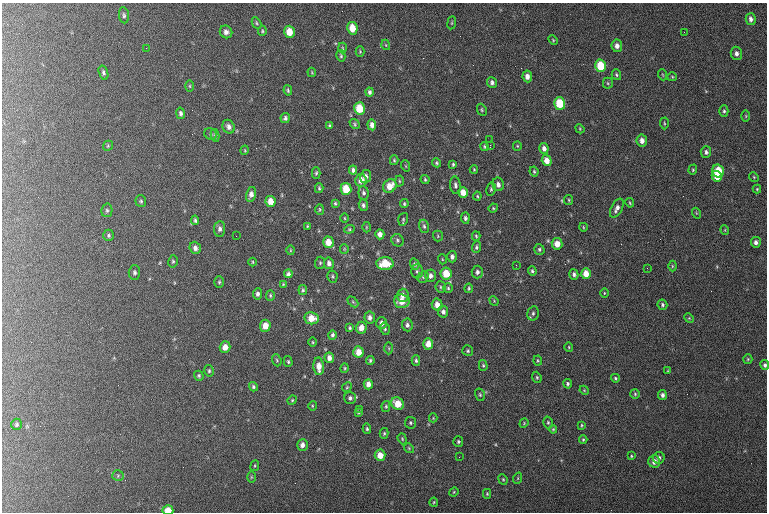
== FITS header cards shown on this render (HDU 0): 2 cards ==
NAXIS1  =                  765 / length of data axis 1
NAXIS2  =                  510 / length of data axis 2

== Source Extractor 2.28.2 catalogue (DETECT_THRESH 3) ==
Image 765 x 510 px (HDU 0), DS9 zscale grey, 1 PNG px = 1 image px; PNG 769 x 514 px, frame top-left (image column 1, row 510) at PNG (2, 3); each listed source drawn as its Kron ellipse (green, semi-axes under 4 px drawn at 4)
Background 129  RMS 6.9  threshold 20.8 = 3 sigma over >= 5 px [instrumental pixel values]
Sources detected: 233; all 233 listed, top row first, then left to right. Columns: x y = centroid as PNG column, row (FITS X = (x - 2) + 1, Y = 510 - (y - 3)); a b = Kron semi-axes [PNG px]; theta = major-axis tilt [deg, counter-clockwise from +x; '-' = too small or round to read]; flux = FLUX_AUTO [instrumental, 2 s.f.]
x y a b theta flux
124 15 8 5 -83 1100
751 19 6 5 - 1800
256 23 6 4 -62 650
452 23 6 3 82 510
352 28 6 5 - 6600
262 31 5 4 - 590
226 32 6 6 - 2000
289 32 6 5 - 6000
684 32 2 2 - 320
553 40 5 3 - 480
386 45 5 3 - 410
617 46 6 5 - 2400
146 48 2 2 - 280
342 48 5 3 - 470
360 52 5 4 - 530
736 53 7 5 -81 1700
341 56 6 4 -76 650
600 66 6 5 - 13000
312 72 5 4 - 460
103 73 7 4 -72 1000
616 75 5 4 - 680
663 75 6 3 -70 420
527 76 6 4 -82 2500
672 77 5 4 - 560
492 82 5 5 - 1300
608 83 5 5 - 570
190 86 6 4 -89 610
288 90 5 3 - 680
369 92 4 3 - 1200
560 103 6 5 - 15000
359 108 6 5 - 12000
482 110 6 4 -63 600
724 111 6 4 90 850
180 113 6 4 -77 1100
746 116 6 4 -90 600
285 118 5 4 - 1000
664 123 6 3 -88 540
355 124 6 4 -39 640
372 125 5 4 - 2300
330 126 4 3 - 770
229 127 7 6 - 1900
580 129 5 3 - 460
211 134 7 5 -35 860
215 135 6 4 -82 850
490 140 2 2 - 210
642 141 6 5 - 2900
490 145 3 2 - 4700
108 146 5 4 - 570
484 146 4 4 - 670
517 146 5 4 - 480
544 149 5 4 - 2100
245 150 5 3 - 430
706 152 6 5 - 1300
394 160 5 4 - 610
547 160 6 5 - 4300
437 163 5 4 - 740
453 164 4 3 - 660
406 166 6 3 -71 430
474 169 4 3 - 500
353 170 4 4 - 1300
693 170 5 4 - 610
718 171 6 6 - 11000
534 172 5 3 - 600
316 173 6 4 88 680
366 176 6 5 - 1600
717 176 5 5 - 5900
754 177 5 4 - 540
425 179 5 3 - 640
361 180 6 5 - 3900
399 181 5 3 - 550
498 184 7 5 -78 1900
455 185 9 5 -83 1300
390 186 7 6 - 5800
319 188 5 3 - 630
346 189 6 5 - 9800
491 189 7 4 81 820
757 189 4 4 - 570
463 192 5 5 - 4800
364 193 7 5 -84 1000
251 194 7 5 77 2300
477 196 4 4 - 570
569 200 5 4 - 530
141 201 6 5 - 830
271 201 5 5 - 4900
335 203 4 3 - 590
630 203 5 3 - 490
404 204 4 3 - 640
363 205 6 4 -82 1100
493 208 5 4 - 550
617 208 10 5 63 2100
320 209 5 4 - 570
107 210 7 5 78 890
696 213 5 3 - 440
345 218 5 3 - 440
465 218 5 4 - 1200
403 219 6 4 72 680
195 220 5 3 - 800
307 226 3 2 - 390
424 226 7 5 -72 910
366 227 5 3 - 420
583 227 4 2 - 380
220 229 8 5 84 1500
349 229 5 4 - 600
725 230 5 3 - 380
380 234 5 4 - 2500
109 235 6 5 - 810
236 236 3 2 - 460
438 236 5 5 - 510
476 236 5 3 - 670
397 240 6 5 - 910
328 242 6 5 - 5700
756 242 5 5 - 1700
557 244 6 5 - 4500
476 247 5 4 - 920
195 248 6 5 - 1900
344 249 5 4 - 470
539 249 5 5 - 770
290 250 5 3 - 420
452 257 6 5 - 1500
442 259 5 3 - 410
173 261 6 5 - 760
253 262 4 3 - 420
320 263 6 5 - 720
329 263 6 5 - 1900
385 263 8 6 2 11000
415 264 5 4 - 1100
516 265 3 2 - 400
672 266 5 3 - 450
647 268 2 2 - 310
417 271 7 6 - 1200
532 271 5 4 - 860
134 272 7 6 - 1100
477 272 6 5 - 1500
446 273 6 5 - 9100
288 274 4 3 - 3300
574 274 5 4 - 1200
586 274 5 5 - 5400
332 276 6 5 - 690
430 276 6 5 - 1700
423 277 6 5 - 870
219 282 5 4 - 660
283 284 4 3 - 390
441 287 6 5 - 780
448 288 5 4 - 630
469 288 5 3 - 650
303 290 5 4 - 690
604 293 5 3 - 370
257 294 5 4 - 1400
270 295 5 4 - 650
403 295 6 5 - 2700
402 301 8 7 - 5400
494 301 5 4 - 430
353 302 6 4 -45 660
437 305 6 5 - 3700
662 305 5 5 - 900
443 312 6 5 - 1800
533 313 7 5 76 1200
370 317 6 5 - 1900
312 318 7 6 - 6800
689 318 5 4 - 480
382 323 6 5 - 2100
407 325 6 5 - 1500
265 326 6 5 - 5100
350 328 4 3 - 620
361 328 6 5 - 3900
385 329 6 4 -77 950
332 335 5 4 - 950
313 342 4 3 - 430
428 344 5 5 - 4500
225 347 6 5 - 3800
569 347 5 4 - 490
389 348 6 4 -88 620
468 351 6 5 - 750
358 352 6 5 - 5500
329 358 5 4 - 2600
748 359 5 4 - 580
277 360 6 4 -69 620
370 360 4 4 - 760
416 360 5 3 - 870
288 361 5 4 - 690
538 361 5 3 - 530
483 365 5 4 - 690
765 365 5 4 - 990
319 366 9 5 -86 4500
345 368 5 3 - 560
209 371 6 4 -78 710
667 371 4 2 - 290
199 376 5 4 - 740
537 377 6 4 -69 640
615 378 4 3 - 640
368 384 5 4 - 2800
568 384 5 4 - 860
253 387 5 4 - 860
347 387 5 4 - 530
584 390 5 3 - 410
635 394 5 5 - 650
480 395 6 5 - 750
662 395 5 4 - 1500
350 398 6 6 - 1200
292 400 5 4 - 540
398 404 7 6 - 7500
312 406 5 3 - 450
386 406 5 4 - 610
360 409 3 2 - 480
359 412 4 3 - 670
433 418 4 4 - 420
410 423 6 5 - 820
524 423 5 3 - 440
548 423 6 4 -75 690
17 424 5 5 - 780
582 425 4 3 - 500
367 429 5 4 - 680
553 429 4 3 - 490
384 433 5 4 - 630
402 439 6 4 -70 590
583 440 4 4 - 540
458 442 5 5 - 720
302 445 6 5 - 2100
409 448 5 4 - 580
380 455 6 5 - 5600
631 456 4 3 - 450
459 457 2 2 - 340
659 458 6 5 - 1400
654 461 6 6 - 3400
255 466 5 3 - 460
118 476 5 5 - 690
251 477 6 4 89 610
518 478 6 3 72 430
503 479 6 4 -68 610
454 492 5 4 - 510
487 494 5 4 - 560
434 502 4 4 - 530
168 510 5 5 - 6600
At the frame edge (FLAGS 8, measured only in part): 2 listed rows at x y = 765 365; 168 510